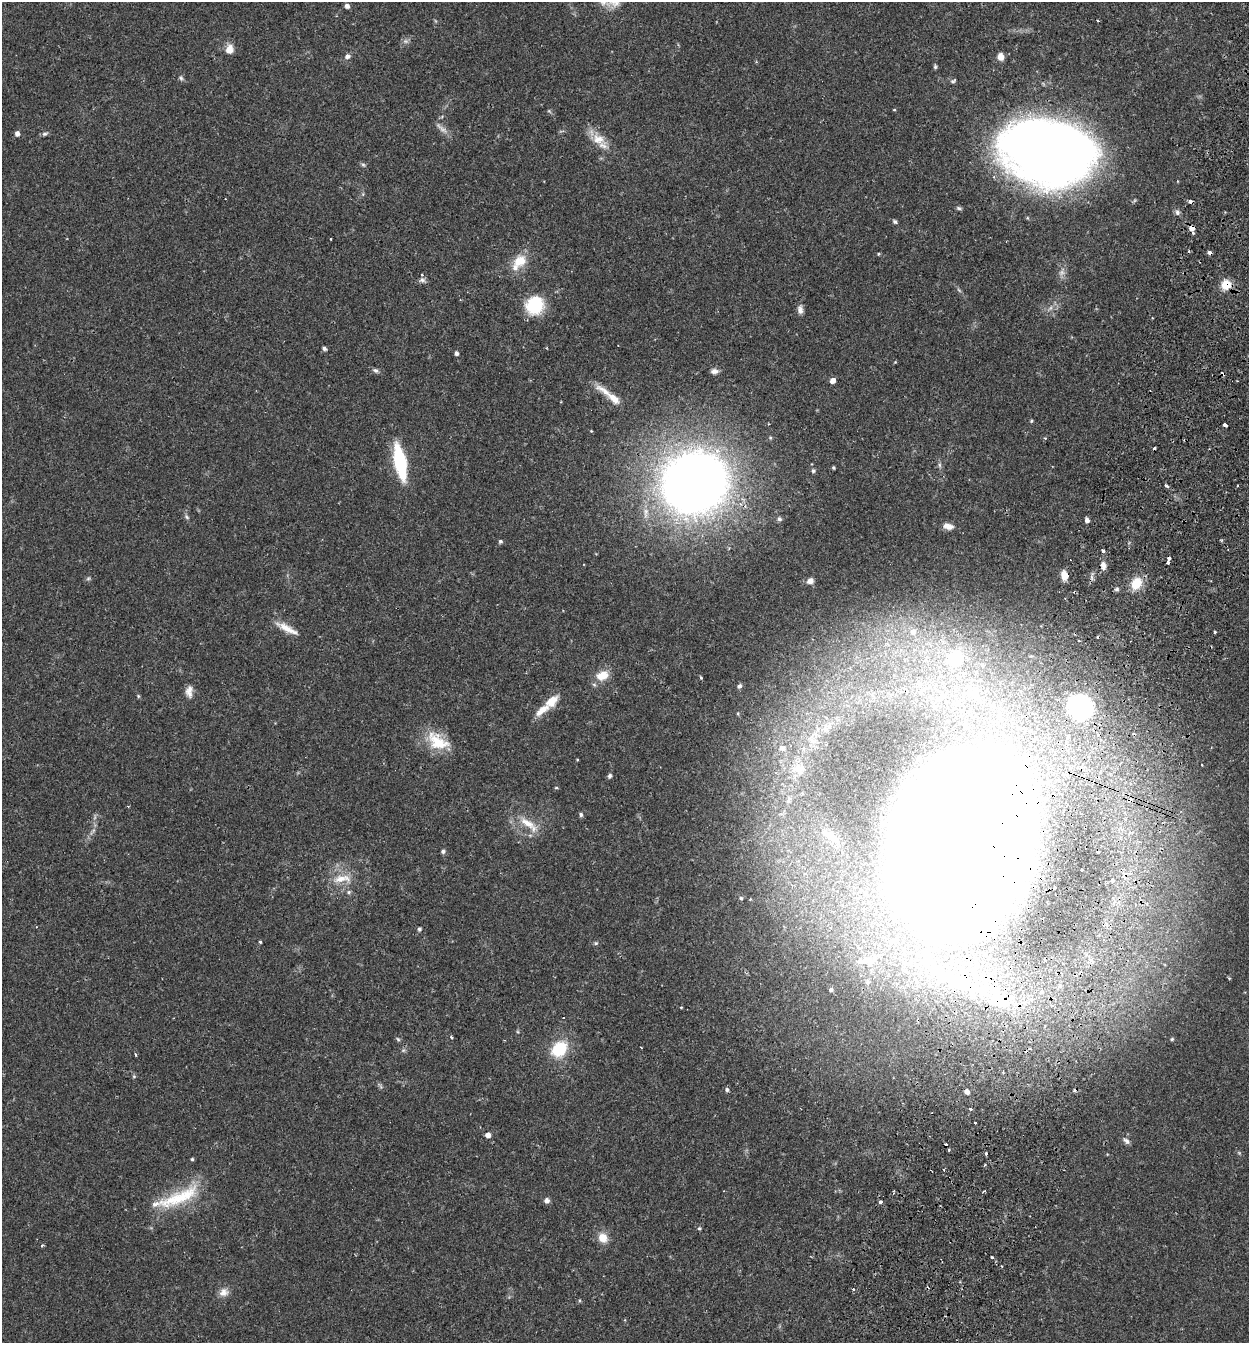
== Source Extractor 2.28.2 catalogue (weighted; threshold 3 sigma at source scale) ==
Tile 10 of 4 x 4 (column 2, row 3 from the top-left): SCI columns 1438-2684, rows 1371-2711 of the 5497 x 5417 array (HDU 1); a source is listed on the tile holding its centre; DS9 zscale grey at full resolution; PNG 1251 x 1345 px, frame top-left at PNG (2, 2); no overlay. Shown black and unused: <1% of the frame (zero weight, under 2 of 3 exposures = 3% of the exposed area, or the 3 px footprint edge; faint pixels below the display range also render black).
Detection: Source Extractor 2.28.2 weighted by HDU 2 'WHT'; one run over the whole footprint, this tile lists its part. Background 0.0653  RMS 0.0051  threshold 0.023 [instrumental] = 3 sigma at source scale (4.5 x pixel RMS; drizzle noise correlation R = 1.50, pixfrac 1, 0.05/0.05 arcsec/px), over >= 5 px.
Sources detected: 148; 3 too faint to see at this stretch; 3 inside a brighter object's white glare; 19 cosmic-ray / hot-pixel residue — not listed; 5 inside a brighter listed object's ellipse — not listed separately; the other 118 listed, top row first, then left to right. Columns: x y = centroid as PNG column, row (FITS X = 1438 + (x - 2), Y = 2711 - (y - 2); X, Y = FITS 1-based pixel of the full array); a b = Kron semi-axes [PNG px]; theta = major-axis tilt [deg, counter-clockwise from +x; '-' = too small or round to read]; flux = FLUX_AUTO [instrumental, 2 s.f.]
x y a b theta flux
347 6 5 4 - 2.2
1098 21 3 2 - 0.46
229 49 12 9 79 3.9
347 56 7 6 - 1.8
1001 56 7 6 - 3.5
935 67 6 4 90 0.73
181 78 7 5 -46 0.94
953 81 7 5 30 0.8
894 110 4 3 - 0.43
17 133 5 4 - 2.5
45 134 8 5 16 1.1
598 139 20 13 -23 7.7
1048 152 77 52 -11 540
363 165 6 5 - 0.89
226 199 2 2 - 0.38
1190 201 4 3 - 2.2
959 208 7 5 -27 0.93
1177 212 7 6 - 1.5
895 222 6 5 - 0.85
1192 228 5 5 - 3.6
1193 233 4 3 - 0.74
878 254 4 4 - 0.52
519 261 18 14 31 9.3
422 280 8 6 -3 1.4
1226 285 11 11 - 7.5
535 305 17 15 54 24
800 310 12 7 -86 2.2
324 349 4 4 - 1.4
456 353 4 4 - 1.6
375 370 8 5 -20 1.3
714 371 8 6 1 2.2
832 381 5 4 - 3.4
614 398 33 10 -37 9
1031 421 4 4 - 0.64
1225 425 4 3 - 7.5
1045 438 4 3 - 0.58
400 462 27 9 -79 45
939 465 7 4 -89 0.92
833 468 3 3 - 0.68
813 471 5 5 - 0.98
694 483 47 42 26 590
1166 486 4 3 - 1.7
187 517 6 5 - 0.9
779 519 6 5 - 1
1087 520 4 4 - 2.1
948 526 13 8 -11 3.4
500 541 5 5 - 0.96
1103 550 3 3 - 2.2
1168 562 3 3 - 1.6
1103 565 11 6 -82 2.6
1064 575 9 6 -81 6.1
88 579 7 4 2 0.77
810 581 8 7 - 2.3
1136 583 17 13 63 9
1117 589 7 5 15 1
287 628 31 7 -27 6.2
913 632 9 8 - 3.3
1214 632 3 2 - 0.87
1079 641 3 2 - 0.49
956 658 7 7 - 42
602 676 15 11 21 7.9
701 678 4 3 - 0.68
919 684 7 6 - 1.9
739 686 6 5 - 1.1
189 691 16 9 88 3.5
974 694 16 12 -38 7.2
138 696 6 3 -72 0.59
551 701 19 11 42 6.9
1080 707 20 19 - 63
438 741 32 18 -33 16
782 748 9 6 -29 1.5
798 768 19 12 10 6.7
610 776 6 5 - 1
556 788 5 3 - 0.52
1130 800 4 3 - 4.7
581 815 5 5 - 0.97
528 824 31 9 -38 8.4
831 836 30 10 -38 8
963 845 99 63 72 6800
443 851 5 4 - 1.2
341 879 27 10 8 8.1
1112 880 4 3 - 2.5
1055 887 3 2 - 1.2
349 892 6 5 - 0.88
741 898 4 4 - 0.62
419 929 5 4 - 0.93
260 942 4 3 - 0.59
596 943 6 4 43 0.66
991 949 5 5 - 1.5
866 961 24 8 2 5.2
956 981 48 14 -25 36
831 989 5 5 - 1.3
681 1007 4 3 - 0.38
564 1017 3 2 - 0.53
451 1037 3 3 - 0.95
398 1039 6 5 - 0.75
1172 1039 4 4 - 0.68
559 1049 15 12 46 21
135 1054 5 2 - 0.52
727 1090 5 5 - 1.1
967 1091 5 4 - 2.1
970 1109 4 3 - 0.65
975 1122 3 3 - 1
488 1135 6 5 - 2.4
1126 1141 11 6 -43 1.7
949 1150 4 3 - 0.57
986 1153 3 3 - 1.9
192 1159 4 4 - 0.68
985 1191 4 2 - 0.45
893 1193 4 3 - 0.65
179 1198 66 17 23 28
546 1201 5 5 - 2.3
880 1202 3 3 - 5
699 1228 5 4 - 0.71
603 1238 13 11 -52 5.7
992 1257 3 3 - 1.7
853 1289 4 3 - 0.82
224 1292 13 10 34 3.6
Overlapping masked pixels (flux is a lower limit): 8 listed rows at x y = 1190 201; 1192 228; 1226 285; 694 483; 1064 575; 1130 800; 963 845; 956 981